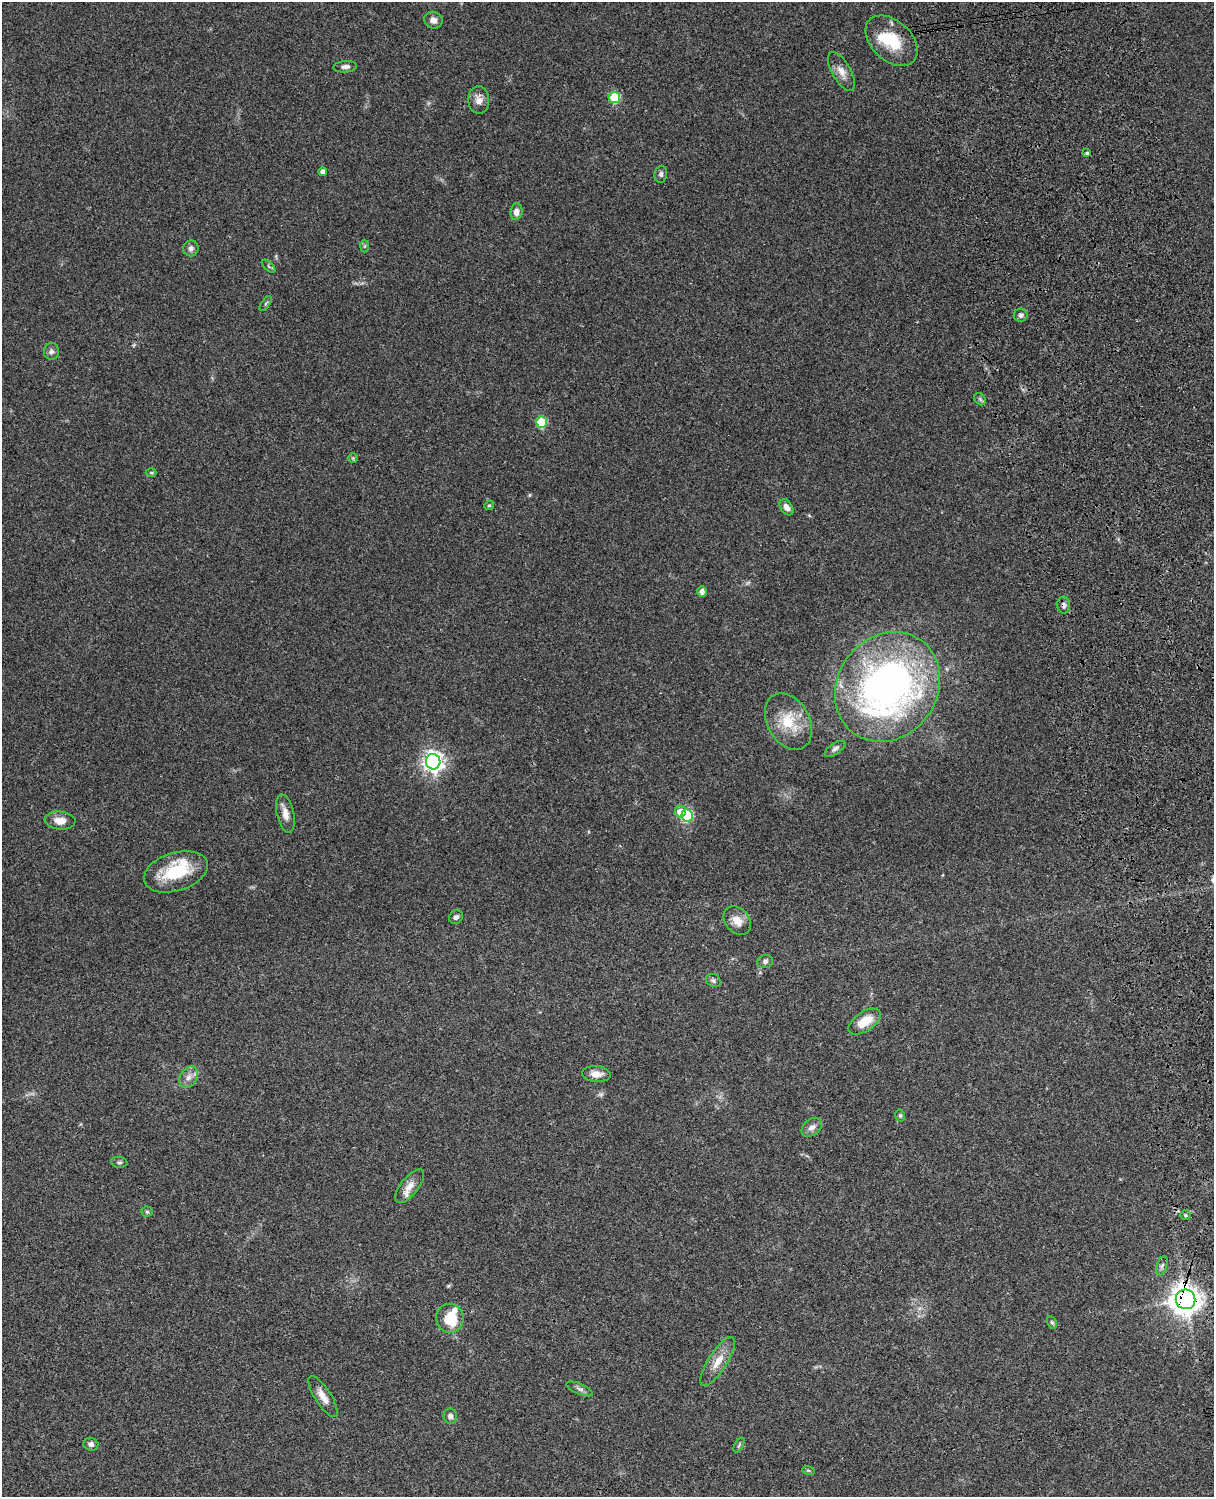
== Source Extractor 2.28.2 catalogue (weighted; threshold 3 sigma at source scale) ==
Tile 6 of 4 x 3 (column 2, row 2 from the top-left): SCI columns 1334-2545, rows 1774-3268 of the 5088 x 4928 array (HDU 1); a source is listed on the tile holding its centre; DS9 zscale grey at full resolution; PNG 1216 x 1499 px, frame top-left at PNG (2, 2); each listed source drawn as its Kron ellipse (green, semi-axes under 4 px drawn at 4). Shown black and unused: <1% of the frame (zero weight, under 3 of 4 exposures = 6% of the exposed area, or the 3 px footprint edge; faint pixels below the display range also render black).
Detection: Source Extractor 2.28.2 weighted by HDU 2 'WHT'; one run over the whole footprint, this tile lists its part. Background 0.098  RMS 0.0063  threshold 0.0283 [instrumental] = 3 sigma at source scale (4.5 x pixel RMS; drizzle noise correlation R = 1.50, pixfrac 1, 0.05/0.05 arcsec/px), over >= 5 px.
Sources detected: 60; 3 inside a brighter listed object's ellipse — not listed separately; the other 57 listed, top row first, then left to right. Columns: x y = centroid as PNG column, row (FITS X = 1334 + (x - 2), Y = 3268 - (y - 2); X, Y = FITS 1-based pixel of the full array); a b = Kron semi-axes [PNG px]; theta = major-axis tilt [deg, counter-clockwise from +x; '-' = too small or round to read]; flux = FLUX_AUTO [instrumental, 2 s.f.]
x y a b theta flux
433 20 9 8 - 3.5
891 41 30 20 -43 23
345 67 12 6 4 2.4
841 72 22 9 -60 5.7
615 97 5 5 - 38
479 100 14 10 -87 4.8
1087 153 4 3 - 0.99
323 172 4 4 - 2.8
661 174 8 6 82 1.6
516 212 8 6 83 3.4
364 246 6 4 88 0.76
191 248 8 7 - 2.2
269 266 8 3 -45 0.84
266 304 8 3 55 0.91
1021 315 7 6 - 1.7
51 351 8 7 - 2.1
980 399 7 5 -46 1.3
542 422 6 5 - 29
353 458 5 5 - 0.82
151 473 5 3 - 0.64
489 505 5 4 - 0.79
786 507 9 5 -55 3.4
702 592 5 4 - 2.6
1063 605 8 6 -88 1.9
887 687 57 50 54 260
788 721 30 21 -61 21
835 749 12 5 33 1.9
433 762 8 7 - 350
680 812 6 5 - 6.9
285 814 19 8 -77 5.3
687 816 6 6 - 52
60 820 15 9 -4 5.9
176 872 33 19 17 29
456 917 7 6 - 1.9
737 921 16 12 -50 6.8
765 961 8 6 16 1.7
713 980 8 6 -30 1.4
865 1022 18 9 33 12
596 1074 14 8 -4 5
188 1077 11 8 59 3.9
900 1115 6 4 -76 1
812 1127 11 8 37 3.3
119 1162 8 5 -9 1.3
410 1186 20 9 51 6.4
147 1212 6 5 - 1.1
1185 1215 5 5 - 0.96
1162 1266 10 5 73 1.7
1186 1299 10 9 - 820
450 1318 14 14 - 18
1052 1322 6 4 -62 1
718 1362 28 9 57 8.8
580 1389 14 5 -24 2.1
323 1397 24 8 -58 6.3
450 1416 8 6 -80 2.2
91 1444 7 6 - 2.1
739 1445 8 3 59 0.95
808 1470 6 4 -18 0.76
Overlapping masked pixels (flux is a lower limit): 3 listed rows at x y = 1063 605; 433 762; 1186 1299